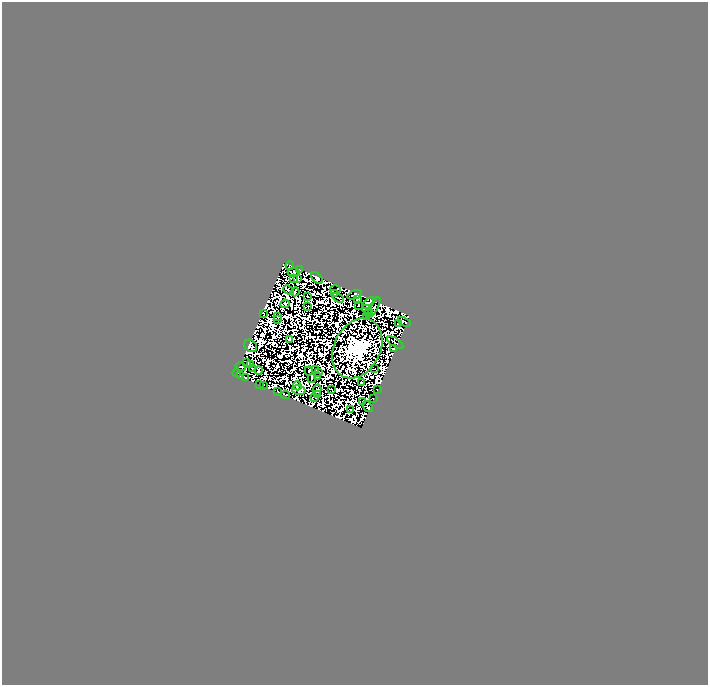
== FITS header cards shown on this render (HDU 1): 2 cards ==
NAXIS1  =                  706
NAXIS2  =                  683

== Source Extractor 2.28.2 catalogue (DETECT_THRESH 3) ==
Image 706 x 683 px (HDU 1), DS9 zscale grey, 1 PNG px = 1 image px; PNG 710 x 687 px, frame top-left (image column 1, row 683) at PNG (2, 2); each listed source drawn as its Kron ellipse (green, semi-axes under 4 px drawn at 4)
Background 0.0157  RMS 6.4e-06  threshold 1.93e-05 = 3 sigma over >= 5 px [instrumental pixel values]
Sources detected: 143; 81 with non-positive FLUX_AUTO (blend fragments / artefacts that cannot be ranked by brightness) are neither listed nor drawn; the other 62 listed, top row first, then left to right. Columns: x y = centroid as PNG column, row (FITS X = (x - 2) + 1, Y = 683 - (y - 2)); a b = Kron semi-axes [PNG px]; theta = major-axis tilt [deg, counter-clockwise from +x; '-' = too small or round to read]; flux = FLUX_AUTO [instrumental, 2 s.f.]
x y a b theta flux
290 265 4 3 - 1.3
299 270 4 3 - 1.8
294 272 6 3 -8 0.25
294 278 2 2 - 0.74
298 278 4 2 - 0.21
317 278 7 4 -45 1.8
288 290 6 2 -44 0.12
335 290 5 2 - 0.34
295 292 4 2 - 0.34
334 293 3 2 - 0.14
355 295 8 4 20 0.58
307 296 2 2 - 0.34
338 298 6 2 -30 0.33
358 299 3 2 - 0.43
369 303 7 4 39 0.48
285 304 4 3 - 0.59
358 305 3 2 - 0.51
308 306 3 2 - 0.57
374 307 11 3 61 0.33
367 309 5 2 - 0.4
263 313 4 2 - 0.055
369 313 4 2 - 0.53
277 316 4 2 - 0.027
367 317 3 2 - 0.49
277 319 2 2 - 0.0038
404 322 7 2 -24 0.094
398 324 3 2 - 0.65
289 339 3 3 - 0.35
395 343 9 2 -33 0.85
251 346 7 5 -41 0.071
357 348 32 23 63 1400
394 348 4 2 - 0.4
247 362 3 2 - 0.48
250 364 3 2 - 0.023
241 367 5 2 - 0.093
253 369 3 2 - 0.51
316 369 4 2 - 0.18
375 369 2 2 - 0.32
259 370 4 2 - 1.1
309 371 4 3 - 1.5
318 372 3 2 - 0.74
237 373 4 2 - 0.45
240 375 4 2 - 0.55
317 376 3 3 - 0.77
245 378 3 2 - 0.45
312 379 4 2 - 1.3
361 382 2 2 - 0.84
259 384 3 2 - 0.65
263 385 3 2 - 1
297 386 4 3 - 1.3
332 389 3 2 - 0.26
299 390 7 4 -14 0.98
317 390 5 3 - 0.65
377 390 3 2 - 0.074
278 392 3 2 - 0.59
285 395 4 2 - 0.39
318 395 2 2 - 0.5
314 398 4 2 - 0.13
373 398 2 2 - 0.18
363 401 2 2 - 0.092
368 407 6 4 -53 2.3
351 409 2 2 - 0.57
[81 non-positive-flux detections neither listed nor drawn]